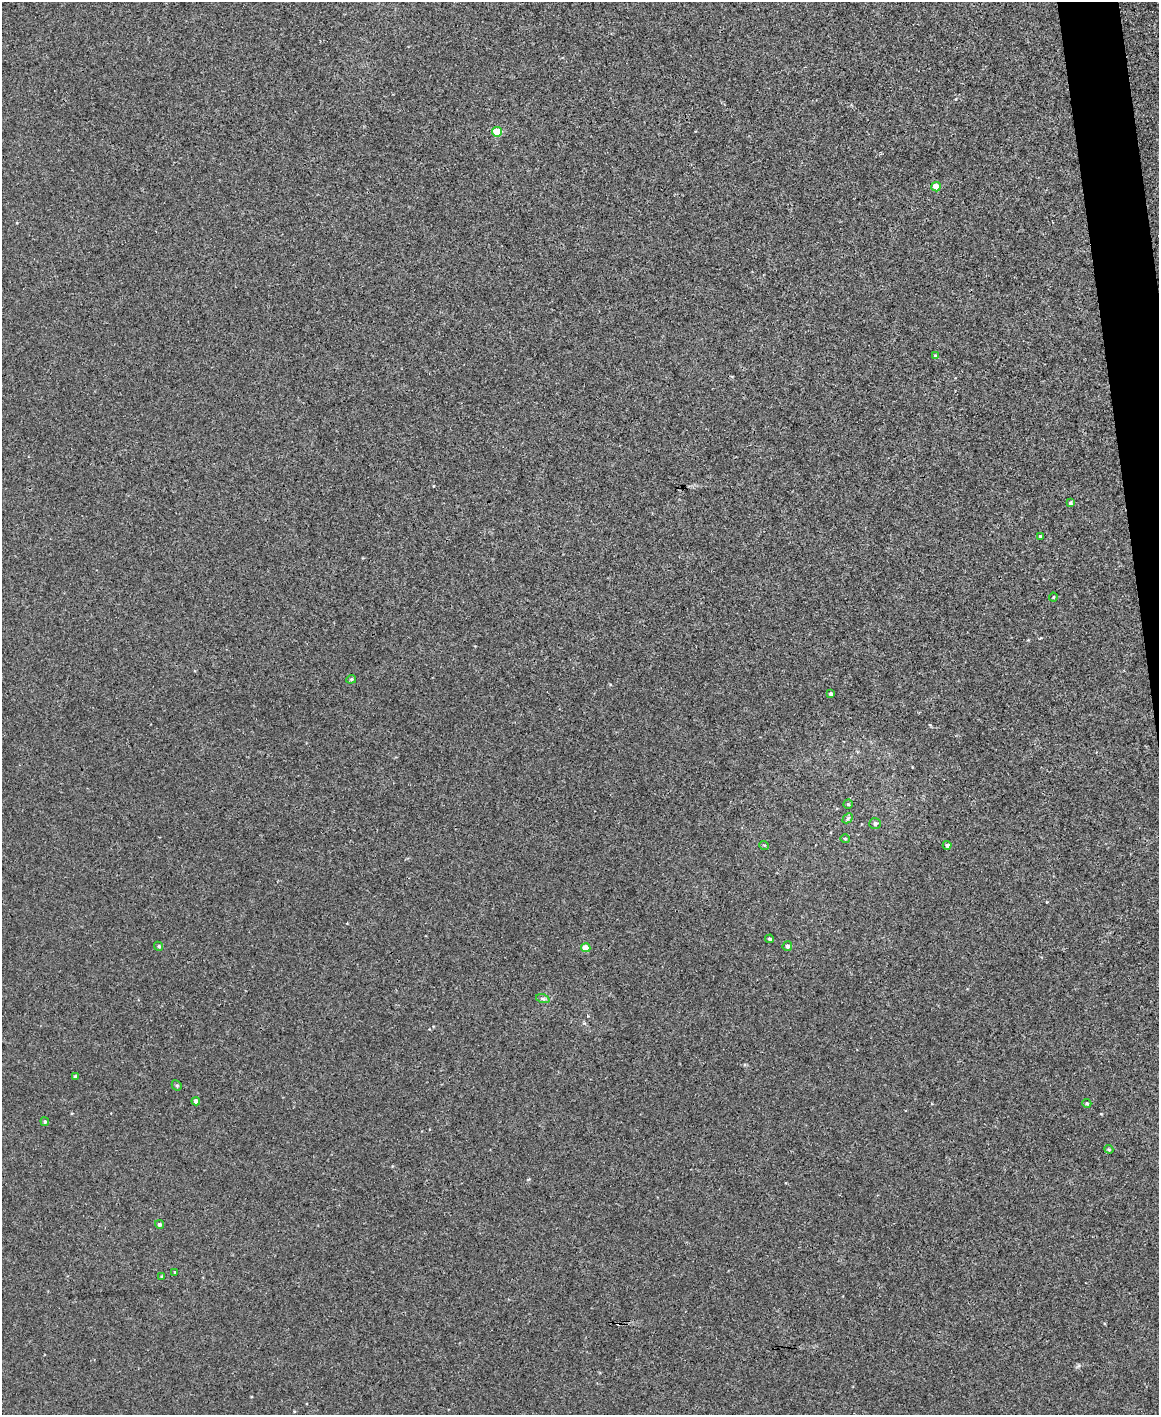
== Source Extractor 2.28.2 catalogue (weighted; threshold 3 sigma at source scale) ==
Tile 6 of 4 x 3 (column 2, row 2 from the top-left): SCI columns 1159-2315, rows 1548-2960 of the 4630 x 4614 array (HDU 1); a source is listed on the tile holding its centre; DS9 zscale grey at full resolution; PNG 1161 x 1417 px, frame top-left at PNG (2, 2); each listed source drawn as its Kron ellipse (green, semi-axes under 4 px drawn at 4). Shown black and unused: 2% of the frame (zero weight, under 3 of 4 exposures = <1% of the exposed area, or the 3 px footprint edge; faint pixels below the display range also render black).
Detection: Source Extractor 2.28.2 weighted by HDU 2 'WHT'; one run over the whole footprint, this tile lists its part. Background 0.00112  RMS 0.0035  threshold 0.0157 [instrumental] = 3 sigma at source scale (4.5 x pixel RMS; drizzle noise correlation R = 1.50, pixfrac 1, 0.05/0.05 arcsec/px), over >= 5 px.
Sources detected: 29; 1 cosmic-ray / hot-pixel residue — neither listed nor drawn; the other 28 listed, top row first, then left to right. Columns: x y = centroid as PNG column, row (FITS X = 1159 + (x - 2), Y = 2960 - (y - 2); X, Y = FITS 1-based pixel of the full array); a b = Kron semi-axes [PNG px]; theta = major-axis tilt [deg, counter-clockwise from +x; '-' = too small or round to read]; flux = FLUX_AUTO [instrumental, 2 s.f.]
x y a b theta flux
497 132 5 4 - 9.6
936 187 5 4 - 5.4
935 356 4 4 - 0.64
1070 503 4 3 - 0.6
1041 536 3 2 - 0.43
1053 597 4 4 - 0.35
351 679 5 4 - 0.49
831 694 4 3 - 0.81
848 804 4 4 - 0.47
848 818 6 4 44 0.54
875 823 6 5 - 0.91
845 839 4 4 - 0.46
764 845 5 3 - 0.29
947 845 4 4 - 0.83
769 939 4 4 - 0.59
159 946 5 4 - 0.49
787 946 5 4 - 0.97
586 948 4 4 - 4.6
543 999 7 4 -18 0.6
75 1077 3 3 - 0.74
177 1085 5 4 - 0.54
196 1101 4 4 - 1.5
1087 1103 4 4 - 0.41
45 1122 4 4 - 0.6
1109 1149 4 4 - 0.4
159 1224 4 4 - 0.71
175 1272 3 2 - 0.32
162 1276 3 3 - 0.51